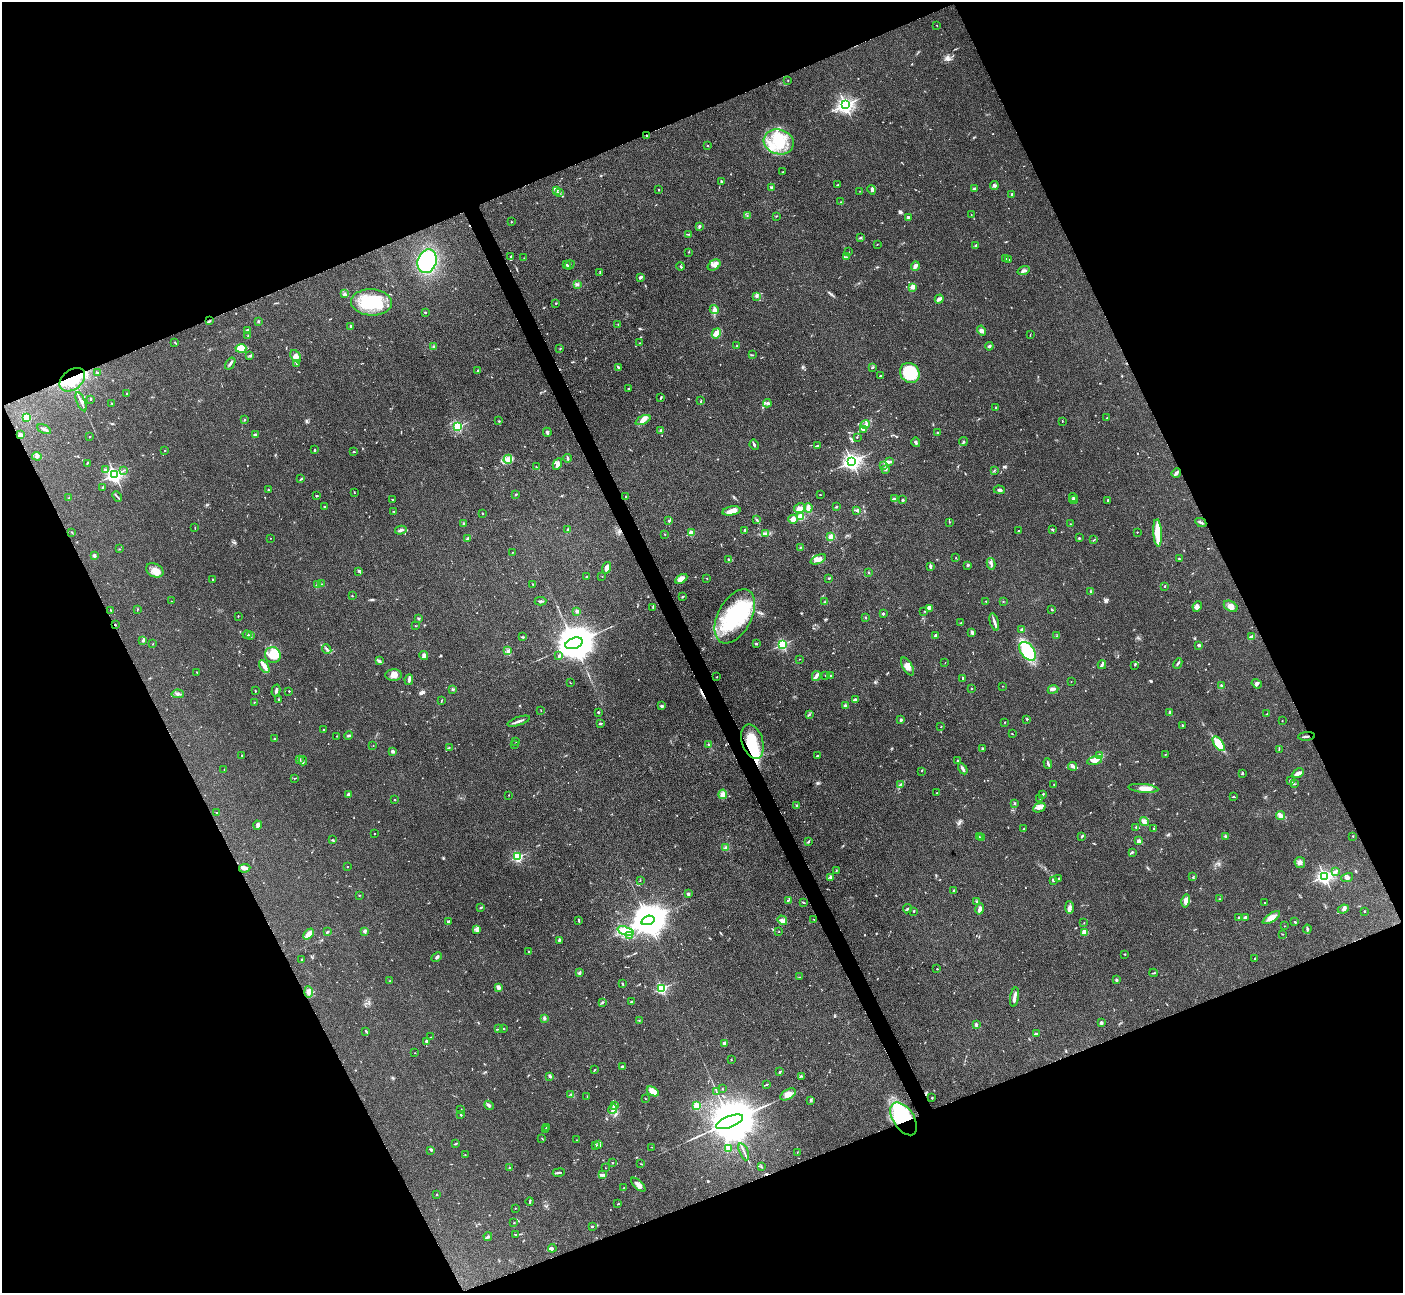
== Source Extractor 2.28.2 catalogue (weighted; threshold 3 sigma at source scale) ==
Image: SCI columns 10-5613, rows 291-5452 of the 5623 x 5610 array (HDU 1 of 3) = the unmasked area's bounding box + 8 px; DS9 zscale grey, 4 x 4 block average (1 PNG px = mean of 4 x 4 image px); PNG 1405 x 1295 px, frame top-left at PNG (2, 2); each listed source drawn as its Kron ellipse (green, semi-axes under 4 px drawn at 4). Shown black and unused: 44% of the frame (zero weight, under 3 of 4 exposures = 1% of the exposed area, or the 3 px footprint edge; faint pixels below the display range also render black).
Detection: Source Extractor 2.28.2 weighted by HDU 2 'WHT'. Background 0.201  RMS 0.0081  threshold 0.0365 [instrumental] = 3 sigma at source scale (4.5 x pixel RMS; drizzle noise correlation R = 1.50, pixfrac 1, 0.05/0.05 arcsec/px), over >= 5 px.
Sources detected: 699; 1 too faint to see at this stretch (4 x 4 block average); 7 inside a brighter object's white glare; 4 cosmic-ray / hot-pixel residue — neither listed nor drawn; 26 coinciding with a brighter row at this scale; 24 inside a brighter listed object's ellipse — not listed separately; of the other 637, all 500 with FLUX_AUTO >= 1.7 (the completeness limit of this list) listed and drawn (137 fainter detections not listed), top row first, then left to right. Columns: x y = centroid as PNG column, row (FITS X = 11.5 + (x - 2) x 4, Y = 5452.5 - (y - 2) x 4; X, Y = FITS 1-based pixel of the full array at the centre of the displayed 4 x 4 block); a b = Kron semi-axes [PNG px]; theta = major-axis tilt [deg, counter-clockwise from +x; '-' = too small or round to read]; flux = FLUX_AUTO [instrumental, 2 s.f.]
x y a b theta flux
937 25 2 2 - 2
788 80 2 2 - 2
845 105 2 2 - 1900
646 136 2 2 - 3.8
779 142 15 12 -18 170
707 146 3 2 - 2.5
782 172 2 2 - 1.8
721 181 3 2 - 8.1
838 185 3 2 - 2.7
994 185 4 2 - 7
771 187 3 2 - 5
974 188 3 2 - 5
557 190 3 2 - 6.9
658 190 2 2 - 3.7
872 190 5 3 - 11
860 191 2 2 - 2
559 193 2 2 - 1.7
1012 194 2 2 - 29
841 202 2 2 - 1.9
747 215 2 2 - 2.6
971 215 2 2 - 1.8
776 216 2 2 - 2.2
908 217 3 2 - 6.7
511 222 2 2 - 4
699 226 2 2 - 13
688 234 3 2 - 4.1
861 237 2 2 - 5.1
877 244 2 2 - 2
976 245 3 2 - 7.7
689 252 2 2 - 2.5
849 252 2 2 - 1.8
511 256 2 2 - 5.3
846 257 2 2 - 1.9
524 258 2 2 - 2.1
1006 259 2 2 - 3.4
1009 260 2 2 - 2.2
427 261 12 9 71 430
567 265 3 2 - 7.1
570 265 5 2 - 4.9
714 265 7 5 32 24
681 266 4 2 - 5.7
915 266 5 3 - 18
1023 270 6 3 18 14
600 273 3 2 - 2.7
640 277 3 2 - 9.9
577 285 3 2 - 4.1
913 287 4 3 - 21
344 293 3 2 - 4.8
756 296 2 2 - 2.1
939 299 5 2 - 19
372 302 20 13 -3 250
555 303 2 2 - 2
714 310 5 4 - 16
425 312 2 2 - 5.1
209 321 3 2 - 4.1
259 322 3 2 - 4.7
618 324 2 2 - 2.1
351 326 2 2 - 27
247 330 2 2 - 7.1
982 331 5 4 - 14
716 333 5 3 - 41
1030 335 2 2 - 2.3
248 336 2 2 - 2.1
175 343 3 2 - 3.2
640 343 3 2 - 1.9
434 346 2 2 - 4.5
737 346 2 2 - 3.6
989 346 4 2 - 8
241 348 5 4 - 74
560 349 2 2 - 2.7
752 355 3 2 - 2.9
250 356 4 2 - 3.7
296 356 7 4 -53 18
230 363 7 2 56 8.7
296 363 3 2 - 3.7
618 367 3 2 - 5.4
873 367 3 2 - 3.6
478 370 4 2 - 7.1
98 373 3 2 - 3.7
910 373 10 9 - 250
881 376 4 2 - 4.1
72 380 14 9 39 150
629 389 2 2 - 3.4
127 394 2 2 - 3.5
661 398 4 2 - 4.4
91 399 2 2 - 1.9
701 401 2 2 - 3.1
81 402 10 2 -67 14
112 403 2 2 - 3.9
767 403 4 3 - 9.9
996 408 2 2 - 5.4
27 417 2 2 - 310
1107 418 2 2 - 2.8
245 420 2 2 - 6.2
643 420 8 4 25 24
499 421 2 2 - 3.6
1062 421 2 2 - 2.1
865 424 5 2 - 8.4
458 426 2 2 - 590
44 429 7 2 -27 13
863 429 4 2 - 7.5
661 431 2 2 - 52
547 432 5 2 - 8.2
938 432 2 2 - 3.7
20 435 2 2 - 86
255 435 2 2 - 16
89 437 2 2 - 2.6
857 437 2 2 - 3.4
963 441 4 2 - 6.3
916 442 5 2 - 8.4
754 445 5 2 - 8.3
817 446 4 2 - 8.2
165 450 2 2 - 2.3
314 450 2 2 - 21
354 451 2 2 - 2.4
37 456 5 3 - 10
567 458 4 2 - 6.7
508 459 5 3 - 19
852 461 3 2 - 2100
889 462 4 2 - 9.4
87 463 3 2 - 4
557 464 6 3 64 15
884 466 2 2 - 3.5
536 467 3 2 - 3.3
885 469 3 2 - 6.3
105 470 3 2 - 6.4
994 470 2 2 - 2.4
123 471 2 2 - 1.9
1176 473 5 2 - 16
115 475 2 2 - 1600
301 479 3 2 - 4.6
102 488 3 2 - 3.7
268 489 2 2 - 3.2
999 490 5 2 - 8.9
354 493 3 2 - 2.1
516 494 2 2 - 4.6
820 495 2 2 - 2
316 496 3 2 - 3.7
625 496 2 2 - 3.1
117 497 6 2 -50 6.6
1073 497 4 2 - 5.8
69 498 2 2 - 1.7
894 499 3 2 - 5.6
392 500 2 2 - 1.8
903 500 3 2 - 4.3
1074 500 4 3 - 9
1107 500 3 2 - 4.1
325 507 2 2 - 2.2
836 507 2 2 - 3.9
800 508 6 4 11 19
808 508 5 3 - 25
857 510 3 2 - 7.9
394 511 3 2 - 3.6
731 511 9 4 10 34
482 514 2 2 - 9.5
801 517 2 2 - 150
757 519 2 2 - 2.3
793 519 5 4 - 34
669 520 4 2 - 5.1
949 522 2 2 - 2.1
1201 522 6 2 -28 10
464 523 2 2 - 4.6
1070 524 2 2 - 1.7
195 528 2 2 - 2.1
1052 529 3 2 - 4.1
401 530 6 2 14 14
567 530 3 2 - 3.4
745 530 3 2 - 4.5
1018 531 2 2 - 3
72 532 2 2 - 2.9
1137 532 2 2 - 3
691 533 2 2 - 170
1158 533 14 3 -87 130
665 534 2 2 - 3.2
765 534 2 2 - 3.7
831 537 4 3 - 22
270 538 2 2 - 1.9
1079 538 3 2 - 3.9
467 539 4 2 - 5.8
1094 540 4 2 - 2.7
801 547 2 2 - 3.9
119 549 2 2 - 1.7
512 552 2 2 - 2.2
94 556 2 2 - 47
956 558 2 2 - 2.1
728 559 3 2 - 3.5
818 559 8 3 23 18
1179 559 2 2 - 2
991 564 6 2 -79 9.1
968 565 3 2 - 4.8
930 566 3 2 - 11
607 568 6 3 73 29
155 570 9 6 -25 34
359 571 3 2 - 4.3
869 572 2 2 - 2.4
602 576 2 2 - 2.3
587 577 3 2 - 2.6
707 578 2 2 - 2
829 578 2 2 - 5.5
681 579 6 4 32 29
213 580 3 2 - 3.1
321 584 2 2 - 2.3
533 584 2 2 - 3.7
318 585 4 3 - 14
1164 586 2 2 - 4.5
1090 592 2 2 - 2.8
352 596 2 2 - 2.4
682 597 2 2 - 5.7
171 601 2 2 - 2.7
540 601 6 2 2 7.4
986 601 2 2 - 2.2
1003 601 2 2 - 1.9
825 602 2 2 - 4.4
1197 606 5 4 - 16
1231 606 7 5 -31 27
653 607 3 2 - 3.2
138 609 2 2 - 2.1
929 609 3 2 - 3.8
110 610 2 2 - 1.9
1052 610 3 2 - 3.4
577 611 2 2 - 67
924 611 2 2 - 2
883 614 2 2 - 8.7
238 616 2 2 - 2.5
735 616 29 16 62 450
866 617 2 2 - 2.7
418 619 2 2 - 4.9
994 622 9 2 -73 18
961 623 3 2 - 4.2
115 625 2 2 - 3.1
416 626 2 2 - 1.8
1021 630 3 2 - 4.3
972 632 3 2 - 14
247 635 4 2 - 7.7
936 635 4 3 - 10
250 636 2 2 - 14
1057 636 2 2 - 2.7
522 637 3 2 - 3.7
1252 637 4 3 - 20
143 641 3 2 - 7.1
574 643 9 5 21 23000
153 644 3 2 - 2
756 644 2 2 - 4.6
782 644 2 2 - 650
1198 645 4 3 - 7
327 649 5 2 - 8.2
508 651 3 3 - 7.3
1028 651 11 6 -52 210
273 655 8 8 - 52
424 655 4 2 - 8.5
559 656 2 2 - 20
799 659 2 2 - 1.8
379 661 4 2 - 6.7
945 663 2 2 - 1.7
1178 663 5 2 - 7.6
1102 665 4 2 - 12
1135 665 3 2 - 2.4
264 666 7 4 -57 24
907 666 10 4 -59 28
197 672 2 2 - 2.2
394 675 8 5 0 26
825 675 2 2 - 2.4
816 676 5 3 - 11
831 676 2 2 - 3.3
717 677 2 2 - 2
963 678 2 2 - 3.8
409 680 5 2 - 18
1071 682 2 2 - 1.9
570 683 2 2 - 1.8
1257 684 5 2 - 7.8
1002 686 2 2 - 3.3
1221 686 3 2 - 5.1
453 689 3 2 - 4.1
972 689 2 2 - 3.1
1053 689 5 3 - 10
276 690 6 3 75 9.2
255 691 2 2 - 3.6
289 691 2 2 - 6.6
178 694 6 2 -4 11
855 699 4 2 - 7.2
279 700 3 2 - 4.3
441 700 3 2 - 2.5
254 702 2 2 - 2
661 706 3 3 - 8.1
846 706 3 3 - 11
541 710 2 2 - 1.8
598 712 3 2 - 3.5
1170 713 4 2 - 7.3
1267 714 2 2 - 2.4
809 715 2 2 - 2
1027 719 2 2 - 4
901 720 2 2 - 36
519 721 12 2 19 17
1282 721 2 2 - 1.8
1005 722 2 2 - 2.6
600 723 4 2 - 6.1
1182 726 3 2 - 6.9
941 727 2 2 - 2.2
323 730 2 2 - 2.1
1013 734 2 2 - 2.1
337 736 2 2 - 1.7
349 736 4 2 - 9.3
1306 736 8 2 4 10
274 739 2 2 - 2.9
516 741 2 2 - 1.7
752 741 18 10 -73 240
708 744 2 2 - 3.2
1219 744 8 4 -54 140
515 745 2 2 - 1.8
373 746 2 2 - 1.7
449 748 2 2 - 4
982 748 2 2 - 5.2
1279 749 2 2 - 2.7
393 751 2 2 - 20
1165 754 2 2 - 2.5
242 756 2 2 - 2.5
817 756 2 2 - 6.6
1100 756 3 2 - 52
299 759 2 2 - 2.6
958 760 2 2 - 3.4
1095 760 8 4 14 55
303 761 4 2 - 3.7
1048 763 5 2 - 9.7
1073 766 4 2 - 8.7
963 769 6 2 -57 13
224 770 2 2 - 1.9
921 771 2 2 - 1.7
1242 773 2 2 - 2.1
1298 773 6 4 32 14
295 778 2 2 - 1.8
1290 780 2 2 - 6
1054 784 2 2 - 2.2
1295 784 2 2 - 2.2
900 785 3 2 - 5.5
1143 788 15 4 -5 48
937 793 2 2 - 2.4
349 794 3 3 - 11
723 794 4 4 - 15
1043 794 3 2 - 5.7
509 795 2 2 - 1.8
1233 796 2 2 - 1.8
1039 798 2 2 - 2.3
395 800 2 2 - 7.8
1014 804 2 2 - 2.5
797 806 2 2 - 47
1039 808 6 3 24 19
217 813 2 2 - 1.8
1280 816 5 4 - 21
1144 821 5 3 - 16
258 825 4 3 - 11
1136 827 3 2 - 5.5
1024 828 2 2 - 2.7
1153 829 2 2 - 3.2
374 834 2 2 - 2.2
1082 836 4 2 - 5.7
1226 836 3 2 - 5.7
1353 836 2 2 - 2.3
979 837 2 2 - 3.4
981 837 2 2 - 4.1
332 840 2 2 - 1.9
1139 841 2 2 - 47
808 842 3 2 - 4.1
725 848 3 3 - 7.4
1132 852 4 2 - 6.6
518 857 2 2 - 580
1300 862 5 5 - 18
347 867 2 2 - 2.4
245 868 5 4 - 12
836 870 3 2 - 2.8
1335 871 3 2 - 4.3
1324 876 2 2 - 1700
830 877 2 2 - 38
1193 877 2 2 - 2.8
1058 878 3 2 - 3.7
1347 878 6 4 16 13
1053 880 2 2 - 29
640 881 2 2 - 1.9
953 890 2 2 - 2
688 894 3 3 - 7.8
359 895 2 2 - 2
1219 899 3 2 - 1.9
788 900 4 2 - 7.1
1186 901 7 4 76 26
803 902 3 2 - 4.5
977 902 3 3 - 5.8
1264 903 2 2 - 2.8
1069 907 6 2 -89 12
480 908 4 2 - 4
907 909 5 2 - 4.9
980 909 6 3 74 21
1343 909 6 4 23 13
914 911 2 2 - 3.9
1364 911 2 2 - 12
1238 917 2 2 - 3.6
1245 918 4 2 - 11
1271 918 10 3 33 36
814 919 2 2 - 1.9
648 920 7 4 17 13000
782 920 5 3 - 10
579 921 4 2 - 5.5
448 922 2 2 - 16
1295 922 2 2 - 4.3
1084 923 2 2 - 2.5
1285 926 2 2 - 1.7
476 929 3 3 - 9.4
1307 929 4 2 - 6.5
365 931 3 2 - 15
626 931 8 4 -19 33
328 932 2 2 - 4.1
779 932 2 2 - 2.5
1084 932 2 2 - 140
309 934 6 3 45 46
1283 934 2 2 - 3.1
630 935 3 2 - 4.4
559 940 4 3 - 5.9
529 952 2 2 - 2.9
1125 954 3 2 - 2.2
437 957 6 2 43 7
1254 958 2 2 - 2.6
302 959 3 2 - 2.3
937 969 2 2 - 3.5
580 972 3 2 - 4.9
1153 973 4 2 - 4.3
799 977 2 2 - 2.1
1116 980 3 3 - 5.9
389 981 2 2 - 2.1
622 984 3 2 - 3.7
498 987 3 2 - 21
662 988 2 2 - 590
309 992 5 4 - 16
1015 997 10 2 81 22
631 1002 2 2 - 3
602 1003 2 2 - 4.3
544 1018 3 3 - 6.1
639 1021 2 2 - 1.9
1101 1023 3 3 - 12
976 1025 3 2 - 9.4
504 1028 2 2 - 3
498 1029 3 2 - 4
366 1031 2 2 - 3.4
1036 1034 3 2 - 6.6
431 1037 2 2 - 2.3
426 1041 2 2 - 12
725 1043 3 2 - 23
415 1053 2 2 - 1.8
731 1060 2 2 - 2.4
623 1066 3 2 - 6.2
595 1070 3 2 - 2.6
780 1072 4 2 - 5
550 1076 3 2 - 9.2
801 1076 3 2 - 5
766 1085 2 2 - 5.3
722 1089 2 2 - 1.7
653 1091 6 3 -31 62
717 1092 3 2 - 2.5
570 1094 2 2 - 2
788 1094 8 5 30 35
587 1097 2 2 - 2.4
645 1098 3 2 - 2
932 1098 2 2 - 3.5
810 1100 3 2 - 3.7
489 1105 5 3 - 9.5
614 1106 2 2 - 56
697 1106 2 2 - 290
461 1109 2 2 - 2.5
613 1109 5 3 - 15
461 1115 2 2 - 21
904 1119 18 10 -57 310
729 1122 14 5 21 49000
547 1127 2 2 - 2.5
545 1129 2 2 - 2.2
542 1138 2 2 - 2.3
576 1140 2 2 - 1.8
456 1144 3 2 - 5.2
599 1144 3 2 - 4.7
596 1145 2 2 - 5.5
651 1147 2 2 - 1.9
729 1149 2 2 - 4.1
431 1150 2 2 - 2.4
744 1152 9 2 -67 8.8
797 1153 2 2 - 1.7
465 1155 2 2 - 3.7
612 1163 2 2 - 2.8
641 1164 3 2 - 2.5
761 1166 3 2 - 3.9
509 1167 2 2 - 2.1
605 1168 2 2 - 1.8
559 1173 6 2 9 7.1
602 1175 3 2 - 4.8
638 1185 9 3 -43 23
623 1188 2 2 - 1.7
437 1194 3 2 - 2.8
530 1202 4 2 - 4.6
618 1204 4 2 - 3.1
515 1208 2 2 - 1.8
514 1223 2 2 - 2.9
592 1227 2 2 - 5.9
516 1235 3 2 - 3.7
488 1237 4 2 - 7.6
552 1248 4 3 - 8.3
Overlapping masked pixels (flux is a lower limit): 7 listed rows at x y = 646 136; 72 380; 20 435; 115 625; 1306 736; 752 741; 904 1119
Diffuse or blended objects may show on this block-average render without a row.